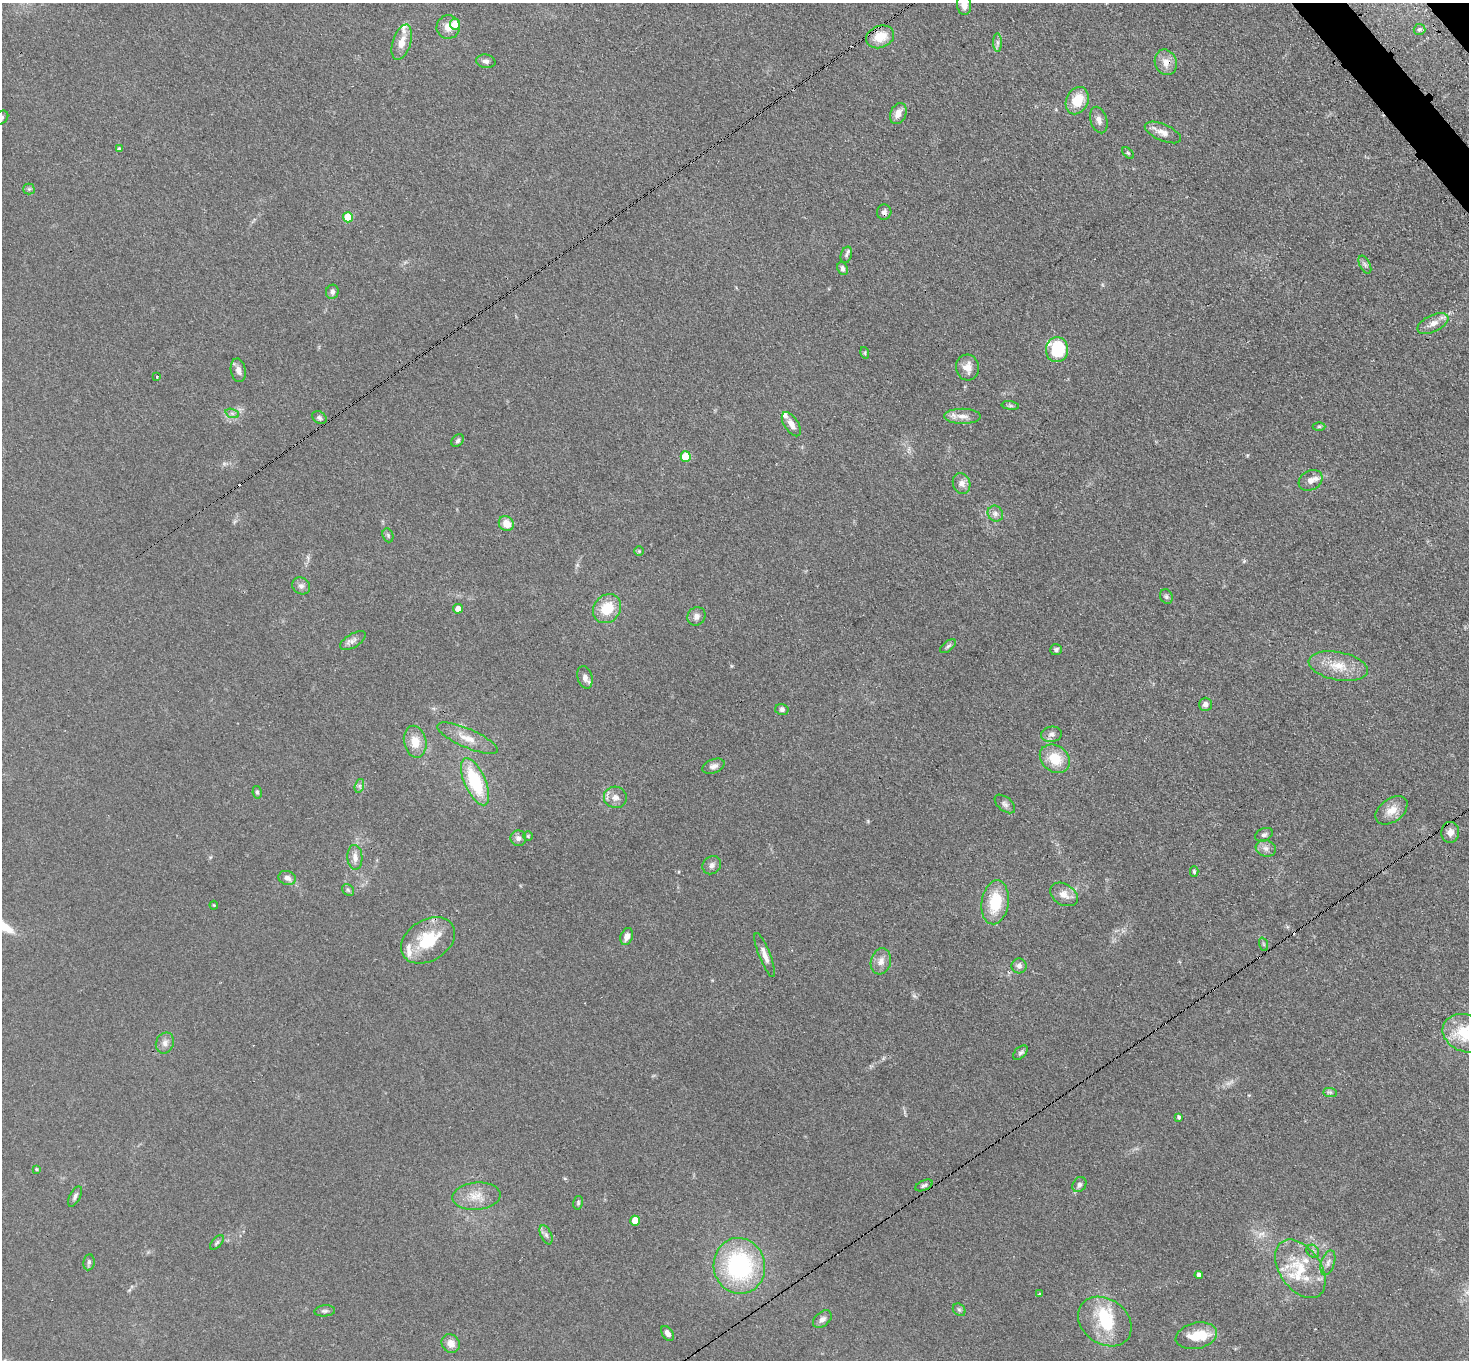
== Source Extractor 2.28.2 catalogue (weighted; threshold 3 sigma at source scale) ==
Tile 10 of 4 x 4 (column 2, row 3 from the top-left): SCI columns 1548-3014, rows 1716-3073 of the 6030 x 6006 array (HDU 1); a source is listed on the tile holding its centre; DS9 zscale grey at full resolution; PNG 1471 x 1362 px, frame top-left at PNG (2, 3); each listed source drawn as its Kron ellipse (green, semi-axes under 4 px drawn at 4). Shown black and unused: <1% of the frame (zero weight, under 3 of 4 exposures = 7% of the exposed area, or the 3 px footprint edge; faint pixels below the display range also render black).
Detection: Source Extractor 2.28.2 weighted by HDU 2 'WHT'; one run over the whole footprint, this tile lists its part. Background 0.102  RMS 0.0072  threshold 0.0324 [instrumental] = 3 sigma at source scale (4.5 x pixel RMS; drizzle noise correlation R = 1.50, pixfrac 1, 0.05/0.05 arcsec/px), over >= 5 px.
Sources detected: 129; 1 too faint to see at this stretch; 2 inside a brighter object's white glare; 5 cosmic-ray / hot-pixel residue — neither listed nor drawn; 8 inside a brighter listed object's ellipse — not listed separately; the other 113 listed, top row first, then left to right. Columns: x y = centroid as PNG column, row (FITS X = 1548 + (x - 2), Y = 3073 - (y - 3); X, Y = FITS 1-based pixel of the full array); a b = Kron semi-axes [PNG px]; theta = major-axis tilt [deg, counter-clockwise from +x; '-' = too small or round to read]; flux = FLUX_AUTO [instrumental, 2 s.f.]
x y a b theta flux
964 5 10 7 -85 6.3
455 24 5 5 - 11
448 27 12 11 - 6.9
1419 29 6 5 - 1.7
880 37 14 11 21 15
402 42 18 9 73 9.3
997 42 9 4 -90 2
486 61 9 6 -11 2.7
1166 62 13 10 -69 6.9
1077 101 14 11 65 17
898 114 11 7 67 5.8
2 118 8 6 47 1.5
1099 120 13 8 -73 4.1
1163 132 19 8 -23 6.2
119 149 4 4 - 1.4
1128 153 7 4 -44 1.2
29 189 5 5 - 1.3
884 212 7 7 - 2.5
348 217 5 5 - 23
846 255 8 5 73 1.8
1365 265 10 5 -63 2
843 269 6 5 - 2.4
332 292 7 6 - 2.2
1433 323 17 8 26 6.1
1057 350 12 11 - 37
865 353 6 3 -73 0.88
968 367 13 11 -84 7.5
238 370 12 7 -79 3.9
157 377 3 3 - 2.3
1010 406 9 4 -8 1.4
232 413 7 4 -19 1.6
963 416 18 7 0 6
319 418 8 5 -33 1.8
791 424 14 7 -56 5.4
1319 426 6 4 0 0.96
458 441 7 5 46 1.6
686 457 5 5 - 22
1311 480 12 9 30 4.8
962 484 10 8 -68 4.5
995 514 8 7 - 3.1
506 524 8 7 - 7.9
388 535 7 5 -70 1.3
639 551 5 5 - 0.86
301 586 9 8 - 3
1166 596 7 6 - 1.6
458 609 5 5 - 5.4
607 609 15 13 50 20
696 616 9 8 - 3.6
353 641 14 6 31 3.4
948 646 9 5 38 1.7
1056 650 6 5 - 2
1338 666 30 14 -11 17
585 677 11 7 -73 3.6
1205 704 6 6 - 3.3
782 709 7 5 -14 1.8
1051 734 10 8 9 3.5
467 738 33 9 -23 11
415 742 16 11 -78 11
1055 759 16 13 -37 18
713 766 11 6 22 3.1
475 782 25 10 -66 44
359 786 7 4 72 1.6
257 792 6 4 -79 1.4
615 797 11 10 - 5.2
1005 804 12 7 -39 2.7
1391 810 18 11 38 9.2
1450 832 10 9 - 4.9
1264 835 9 6 24 2.2
528 836 5 5 - 0.79
518 838 8 8 - 3.1
1266 848 10 8 -18 3.6
355 857 12 7 -87 4.7
712 865 10 8 37 3.1
1194 871 5 4 - 1
287 878 9 7 -19 3.7
348 890 6 5 - 1.3
1064 894 15 10 -31 6.4
995 902 22 13 81 27
214 905 4 4 - 0.62
627 937 9 6 70 4.7
428 940 29 20 32 32
1263 944 7 4 -70 1.2
765 955 23 5 -69 5.4
881 961 13 10 74 5.5
1019 966 7 7 - 2.8
1466 1033 24 18 -21 31
165 1043 11 9 66 3.8
1020 1053 9 5 45 1.7
1330 1092 7 4 -1 1.4
1179 1117 4 3 - 1.4
36 1169 4 3 - 0.74
924 1185 9 5 24 1.6
1079 1185 8 6 55 2.1
75 1196 11 5 63 2.2
476 1196 24 14 5 12
578 1203 7 5 77 1.2
635 1221 5 4 - 13
546 1235 10 5 -65 2.4
217 1242 9 4 47 1.5
1313 1251 7 5 -47 1.8
89 1262 8 5 81 1.6
1328 1263 13 6 71 3.4
739 1266 28 25 -80 95
1300 1269 32 20 -55 30
1199 1275 4 4 - 2.7
1039 1293 3 3 - 4.7
959 1310 7 5 -43 1.5
325 1311 10 5 5 1.8
822 1319 11 7 42 3
1105 1322 29 22 -36 33
667 1333 8 5 -55 3.8
1196 1336 21 13 12 16
451 1343 10 8 -49 6.2
Isophote crosses this tile's border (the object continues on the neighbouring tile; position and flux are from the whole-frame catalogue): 3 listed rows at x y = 964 5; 2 118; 1466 1033